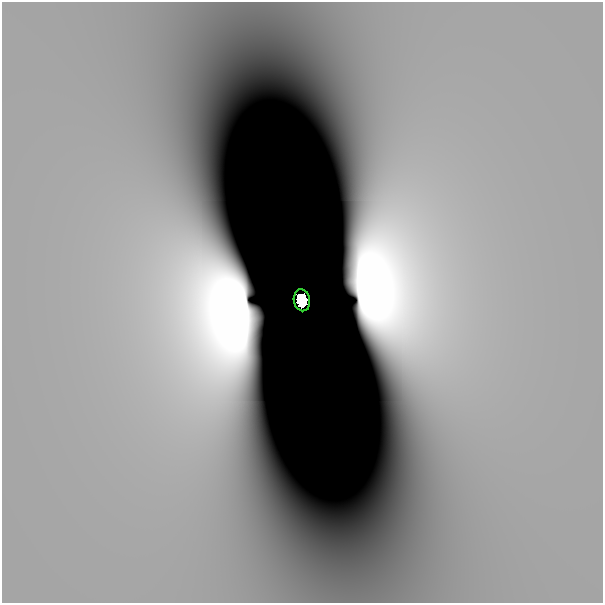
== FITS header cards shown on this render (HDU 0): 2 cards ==
NAXIS1  =                  601
NAXIS2  =                  601

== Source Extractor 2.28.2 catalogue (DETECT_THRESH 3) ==
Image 601 x 601 px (HDU 0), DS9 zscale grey, 1 PNG px = 1 image px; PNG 605 x 605 px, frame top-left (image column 1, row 601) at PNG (2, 2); each listed source drawn as its Kron ellipse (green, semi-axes under 4 px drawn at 4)
Background 1.26e-11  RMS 2.3e-11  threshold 6.98e-11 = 3 sigma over >= 5 px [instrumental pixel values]
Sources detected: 3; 2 with non-positive FLUX_AUTO (blend fragments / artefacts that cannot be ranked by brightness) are neither listed nor drawn; the other 1 listed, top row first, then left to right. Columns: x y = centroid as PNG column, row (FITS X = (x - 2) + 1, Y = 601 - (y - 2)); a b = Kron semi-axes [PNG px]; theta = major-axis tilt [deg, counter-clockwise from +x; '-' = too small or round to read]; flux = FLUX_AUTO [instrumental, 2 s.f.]
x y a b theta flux
302 300 11 8 -79 3.1
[2 non-positive-flux detections neither listed nor drawn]